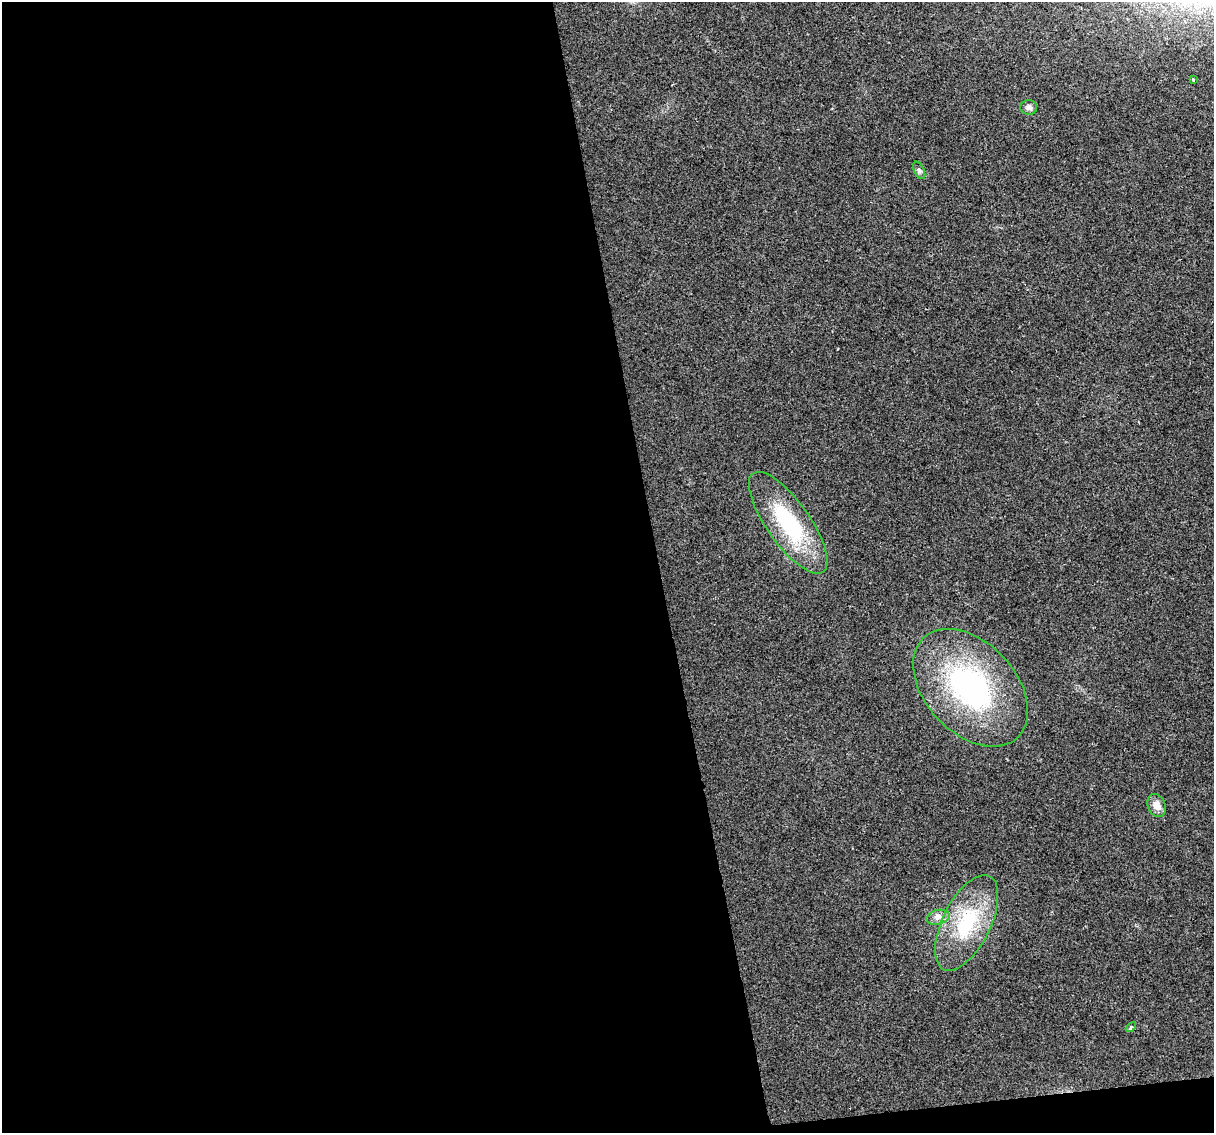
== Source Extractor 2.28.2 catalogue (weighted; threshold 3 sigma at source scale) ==
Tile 13 of 4 x 4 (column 1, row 4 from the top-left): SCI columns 1-1212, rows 72-1202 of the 4848 x 4619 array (HDU 1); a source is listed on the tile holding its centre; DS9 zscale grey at full resolution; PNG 1216 x 1135 px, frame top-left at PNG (2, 2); each listed source drawn as its Kron ellipse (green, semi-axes under 4 px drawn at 4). Shown black and unused: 55% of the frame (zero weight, under 2 of 3 exposures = <1% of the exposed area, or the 3 px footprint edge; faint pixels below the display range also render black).
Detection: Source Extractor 2.28.2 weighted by HDU 2 'WHT'; one run over the whole footprint, this tile lists its part. Background 0.0271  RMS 0.0062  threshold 0.0281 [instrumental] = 3 sigma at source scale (4.5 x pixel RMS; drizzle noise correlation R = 1.50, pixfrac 1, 0.0396/0.0396 arcsec/px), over >= 5 px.
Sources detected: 9; all 9 listed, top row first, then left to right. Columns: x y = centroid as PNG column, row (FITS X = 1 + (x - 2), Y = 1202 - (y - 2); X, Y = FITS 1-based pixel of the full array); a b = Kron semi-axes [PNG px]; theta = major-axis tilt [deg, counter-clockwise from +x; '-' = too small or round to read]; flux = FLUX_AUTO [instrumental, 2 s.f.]
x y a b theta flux
1193 80 3 3 - 1.3
1029 107 8 7 - 2.4
919 170 9 5 -64 1.5
788 523 60 21 -55 57
971 688 68 45 -47 120
1157 805 12 8 -66 4.9
938 917 12 7 12 3.6
967 923 52 24 64 45
1131 1027 6 3 44 0.82